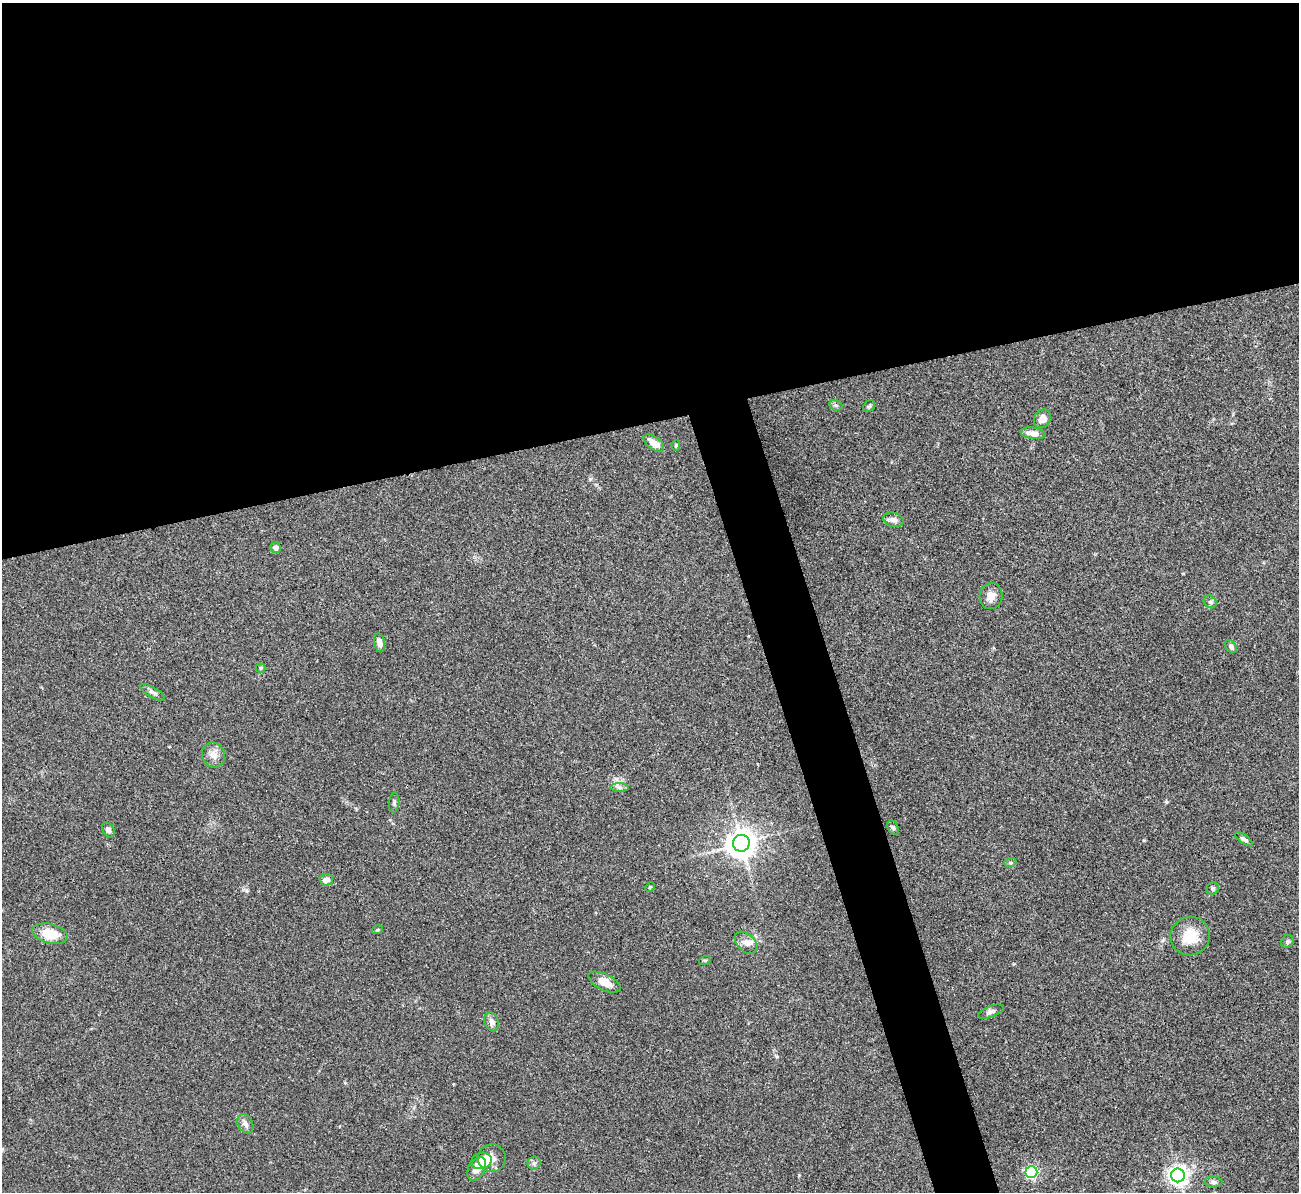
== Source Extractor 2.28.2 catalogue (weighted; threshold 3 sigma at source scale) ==
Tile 2 of 4 x 4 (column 2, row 1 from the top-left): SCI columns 1298-2594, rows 3718-4907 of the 5190 x 5175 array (HDU 1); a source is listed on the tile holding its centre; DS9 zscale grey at full resolution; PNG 1301 x 1194 px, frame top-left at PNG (2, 3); each listed source drawn as its Kron ellipse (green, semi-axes under 4 px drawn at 4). Shown black and unused: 38% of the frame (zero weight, under 3 of 4 exposures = <1% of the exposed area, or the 3 px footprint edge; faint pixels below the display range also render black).
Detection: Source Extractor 2.28.2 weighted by HDU 2 'WHT'; one run over the whole footprint, this tile lists its part. Background 0.0751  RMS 0.0058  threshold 0.026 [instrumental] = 3 sigma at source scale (4.5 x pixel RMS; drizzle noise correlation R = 1.50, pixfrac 1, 0.05/0.05 arcsec/px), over >= 5 px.
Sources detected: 43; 1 inside a brighter listed object's ellipse — not listed separately; the other 42 listed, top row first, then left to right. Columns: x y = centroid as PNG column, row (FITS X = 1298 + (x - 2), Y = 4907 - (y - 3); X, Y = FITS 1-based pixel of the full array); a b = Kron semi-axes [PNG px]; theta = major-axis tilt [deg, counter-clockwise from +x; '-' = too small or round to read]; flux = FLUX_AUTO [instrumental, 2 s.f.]
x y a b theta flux
836 405 7 5 -21 1.1
869 406 6 5 - 0.88
1042 419 10 8 61 4.3
1033 433 12 5 -7 4.7
654 443 12 6 -37 6.1
676 445 5 4 - 0.61
893 520 10 7 -17 2.5
276 548 5 5 - 2.4
991 596 13 11 78 4.7
1210 602 7 5 -44 1.2
380 643 9 5 -80 2.9
1231 646 7 5 -50 1.4
261 668 5 4 - 0.72
153 692 14 5 -30 1.9
214 755 13 11 -68 4.4
620 787 9 4 0 1.4
394 803 10 5 84 1.3
893 828 8 5 -62 1.3
108 830 8 5 -58 2.3
1244 839 10 4 -35 1.5
741 843 8 8 - 730
1010 863 6 4 17 0.83
326 880 6 6 - 3.6
650 887 5 4 - 0.56
1213 888 6 6 - 1.1
377 930 5 3 - 0.54
50 934 18 9 -15 13
1190 936 20 19 - 14
1287 942 7 6 - 1.2
746 943 13 8 -44 3.6
705 960 6 4 18 0.6
605 982 17 8 -25 6.3
991 1012 13 5 21 1.8
491 1022 10 7 -72 2.8
245 1124 10 7 -61 2.6
492 1158 14 14 - 5.3
481 1161 10 8 17 11
534 1163 6 6 - 1.4
477 1169 13 8 62 6.1
1031 1172 6 6 - 89
1178 1175 7 7 - 320
1214 1182 9 5 -1 1.6